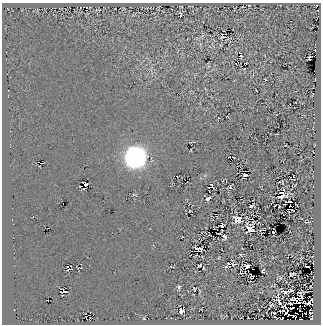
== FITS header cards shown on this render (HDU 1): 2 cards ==
NAXIS1  =                  319
NAXIS2  =                  322

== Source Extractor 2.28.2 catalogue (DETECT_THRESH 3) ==
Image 319 x 322 px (HDU 1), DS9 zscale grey, 1 PNG px = 1 image px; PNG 323 x 326 px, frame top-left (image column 1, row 322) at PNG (2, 3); no overlay
Background 1.78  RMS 28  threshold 84.1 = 3 sigma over >= 5 px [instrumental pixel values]
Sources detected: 76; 7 with non-positive FLUX_AUTO (blend fragments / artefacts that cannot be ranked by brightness) are not listed; the other 69 listed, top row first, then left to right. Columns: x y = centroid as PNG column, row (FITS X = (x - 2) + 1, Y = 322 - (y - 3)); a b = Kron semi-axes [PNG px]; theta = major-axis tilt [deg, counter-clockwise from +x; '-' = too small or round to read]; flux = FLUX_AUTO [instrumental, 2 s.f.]
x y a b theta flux
160 6 2 2 - 4.6e+03
67 7 2 2 - 6.0e+03
318 10 3 2 - 5.0e+03
180 14 10 4 -77 2.6e+03
318 16 3 2 - 7.3e+03
318 28 3 2 - 2.2e+03
223 36 6 5 - 2.8e+03
240 56 3 2 - 9.1e+03
309 58 4 3 - 3.2e+03
6 59 2 2 - 7.9e+02
315 79 3 2 - 5.8e+04
266 80 3 2 - 3.2e+03
314 114 2 2 - 3.4e+03
218 118 3 2 - 1.4e+03
275 134 3 2 - 1.5e+03
193 142 4 3 - 1.5e+03
314 156 2 2 - 7.6e+02
135 157 9 9 - 1.5e+06
245 175 5 3 - 3.4e+03
211 186 5 4 - 2.4e+03
280 193 4 2 - 9.4e+02
281 196 8 3 19 6.7e+03
208 199 5 3 - 3.8e+03
289 201 7 2 -8 5.1e+03
251 206 4 3 - 2.4e+03
290 206 2 2 - 1.4e+03
292 210 5 2 - 4.0e+03
189 211 3 2 - 1.2e+03
237 219 7 6 - 1.0e+04
259 222 2 2 - 9.3e+02
222 226 4 4 - 3.3e+03
250 228 7 7 - 1.7e+04
274 231 5 2 - 8.9e+02
225 237 5 3 - 2.9e+03
13 238 2 2 - 2.2e+03
199 249 6 4 -15 4.4e+03
313 256 3 2 - 2.5e+03
229 263 4 2 - 2.1e+03
233 264 10 5 82 3.0e+03
199 266 5 2 - 2.6e+03
247 266 4 4 - 7.9e+03
308 266 4 2 - 2.3e+03
226 267 4 2 - 1.8e+03
68 269 4 2 - 1.7e+03
263 271 4 2 - 1.6e+03
242 273 5 2 - 2.5e+03
292 274 6 3 18 2.2e+03
313 276 3 2 - 2.7e+04
252 277 4 3 - 6.8e+02
305 284 2 2 - 9.3e+02
179 287 5 3 - 2.7e+03
195 289 4 3 - 1.4e+03
64 291 5 3 - 2.5e+03
285 291 7 3 3 1.2e+04
301 296 4 2 - 1.8e+03
297 299 9 4 -4 9.5e+03
312 299 3 3 - 4.9e+03
279 301 10 3 -70 3.6e+03
291 303 5 2 - 2.5e+03
271 305 3 2 - 1.4e+03
283 306 4 2 - 1.1e+03
291 308 4 2 - 1.5e+03
297 308 5 2 - 2.1e+03
181 310 5 4 - 7.5e+03
300 311 2 2 - 2.9e+04
90 317 3 2 - 1.2e+04
144 318 3 3 - 1.2e+03
276 318 6 2 -26 1.8e+03
312 318 4 2 - 5.3e+03
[7 non-positive-flux detections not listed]